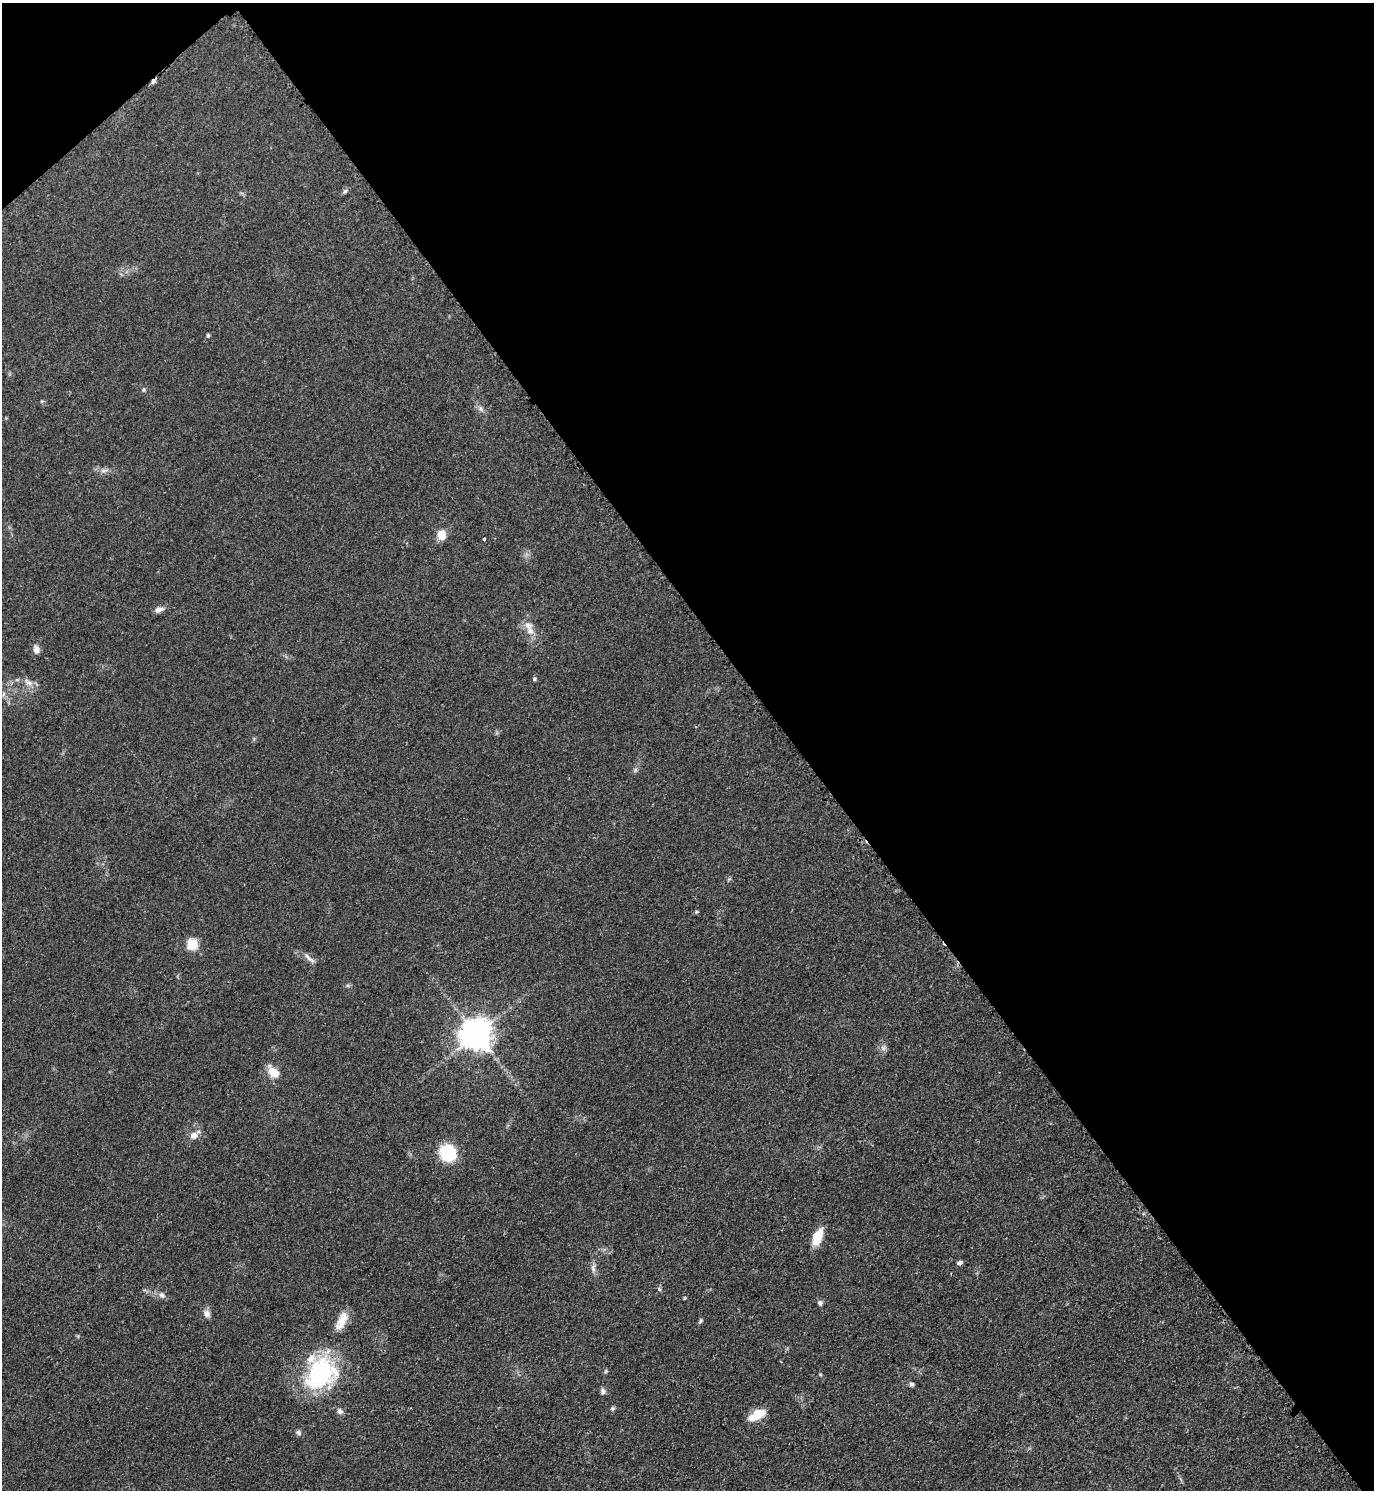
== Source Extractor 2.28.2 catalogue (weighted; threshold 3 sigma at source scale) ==
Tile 3 of 4 x 4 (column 3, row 1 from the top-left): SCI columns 3059-4430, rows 4470-5957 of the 5971 x 5974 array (HDU 1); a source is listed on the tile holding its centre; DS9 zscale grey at full resolution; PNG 1376 x 1492 px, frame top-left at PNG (2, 3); no overlay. Shown black and unused: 43% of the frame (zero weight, under 2 of 3 exposures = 1% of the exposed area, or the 3 px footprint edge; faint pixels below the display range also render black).
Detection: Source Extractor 2.28.2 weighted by HDU 2 'WHT'; one run over the whole footprint, this tile lists its part. Background 0.0784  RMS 0.0076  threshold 0.0344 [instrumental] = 3 sigma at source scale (4.5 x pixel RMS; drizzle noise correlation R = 1.50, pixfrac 1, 0.05/0.05 arcsec/px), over >= 5 px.
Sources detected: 40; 1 cosmic-ray / hot-pixel residue — not listed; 2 inside a brighter listed object's ellipse — not listed separately; the other 37 listed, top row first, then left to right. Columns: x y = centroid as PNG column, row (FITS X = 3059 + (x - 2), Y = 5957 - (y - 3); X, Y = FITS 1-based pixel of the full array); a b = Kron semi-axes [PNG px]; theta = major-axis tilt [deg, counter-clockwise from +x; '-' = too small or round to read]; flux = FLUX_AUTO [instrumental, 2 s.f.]
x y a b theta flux
345 191 9 4 45 1.5
208 336 5 4 - 1
144 390 6 5 - 1.2
42 401 6 4 17 0.86
481 409 8 6 -67 2.6
105 470 12 3 10 2.4
441 535 11 9 83 9.5
484 539 3 3 - 2.2
159 610 12 6 15 3.8
527 625 13 9 -51 5.6
36 649 10 7 -79 4.3
534 679 5 4 - 1.4
28 682 14 7 -35 4.6
3 694 7 4 87 1.4
635 770 7 5 49 1.5
192 944 6 5 - 56
309 958 19 5 -40 3.7
476 1034 9 9 - 1300
273 1072 14 9 -49 11
194 1136 11 10 - 4.8
447 1153 14 12 -48 41
817 1237 20 10 67 13
960 1263 7 5 15 1.7
593 1268 12 6 90 3.1
659 1289 6 5 - 1.3
162 1295 9 7 -38 3
820 1303 7 6 - 1.7
207 1313 10 8 -58 4
341 1321 25 10 63 10
701 1321 7 4 57 1.2
320 1374 43 32 47 79
820 1374 5 3 - 0.72
912 1384 6 5 - 1.7
603 1391 7 6 - 2.5
340 1411 8 7 - 2.6
757 1415 21 9 28 14
298 1432 8 6 -52 1.8